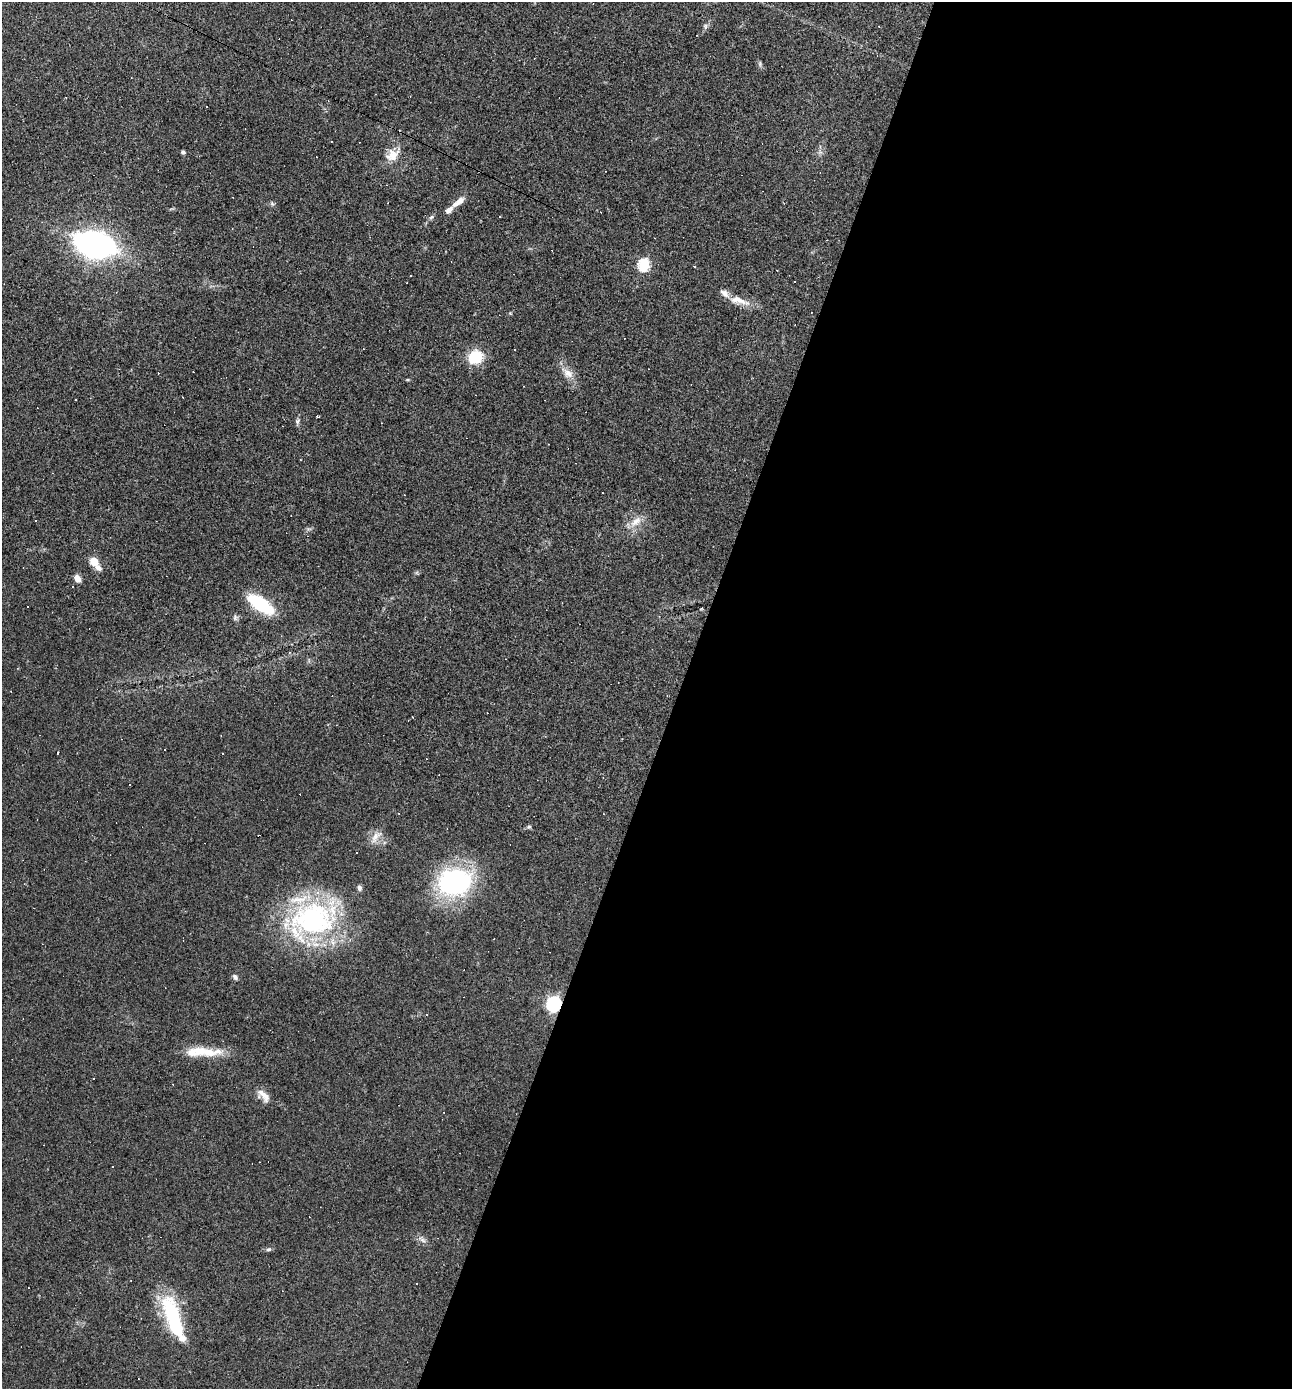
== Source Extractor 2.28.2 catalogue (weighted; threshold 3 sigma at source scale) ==
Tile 12 of 4 x 4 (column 4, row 3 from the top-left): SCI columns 4005-5294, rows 1389-2775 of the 5563 x 5550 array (HDU 1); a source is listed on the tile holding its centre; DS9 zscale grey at full resolution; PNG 1294 x 1391 px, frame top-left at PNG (2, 2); no overlay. Shown black and unused: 48% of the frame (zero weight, under 2 of 3 exposures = <1% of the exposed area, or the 3 px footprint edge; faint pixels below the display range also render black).
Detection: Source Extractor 2.28.2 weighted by HDU 2 'WHT'; one run over the whole footprint, this tile lists its part. Background 0.082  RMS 0.0066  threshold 0.0296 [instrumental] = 3 sigma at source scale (4.5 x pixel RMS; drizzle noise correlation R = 1.50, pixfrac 1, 0.05/0.05 arcsec/px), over >= 5 px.
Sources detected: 76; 30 cosmic-ray / hot-pixel residue — not listed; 6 inside a brighter listed object's ellipse — not listed separately; the other 40 listed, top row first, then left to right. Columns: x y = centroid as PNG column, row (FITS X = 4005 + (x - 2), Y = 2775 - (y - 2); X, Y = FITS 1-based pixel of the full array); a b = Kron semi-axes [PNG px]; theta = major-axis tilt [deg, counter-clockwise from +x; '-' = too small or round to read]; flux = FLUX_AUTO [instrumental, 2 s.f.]
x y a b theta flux
705 26 8 6 61 1.7
183 152 5 4 - 1.2
393 155 24 14 38 9.4
459 202 19 7 36 5.9
272 204 6 5 - 1.1
431 217 7 5 45 1.3
94 244 19 12 -12 400
644 265 6 6 - 67
694 266 3 3 - 0.61
739 301 31 10 -15 9
795 325 2 2 - 0.41
364 349 3 2 - 0.42
475 357 12 11 - 26
568 373 18 11 -39 6.7
75 399 3 2 - 0.62
317 416 3 3 - 2.8
297 421 8 6 65 1.6
404 495 3 2 - 0.39
36 520 3 3 - 1.6
636 521 19 10 40 7.8
94 561 7 6 - 11
77 578 8 6 -61 4.3
260 604 28 12 -35 39
27 607 3 3 - 1.4
235 617 9 6 -90 1.6
57 753 3 2 - 0.9
529 827 6 5 - 1.2
375 837 22 9 52 5.9
454 882 29 23 8 120
313 919 68 44 17 120
235 977 8 6 -51 1.8
554 1004 7 6 - 150
427 1015 3 3 - 0.59
204 1051 49 11 -5 18
264 1096 20 10 -43 6.2
113 1166 3 3 - 1.1
422 1240 12 5 -38 2.6
269 1249 8 5 7 1.3
416 1283 3 3 - 0.82
173 1319 50 15 -72 57
Overlapping masked pixels (flux is a lower limit): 1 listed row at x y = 554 1004